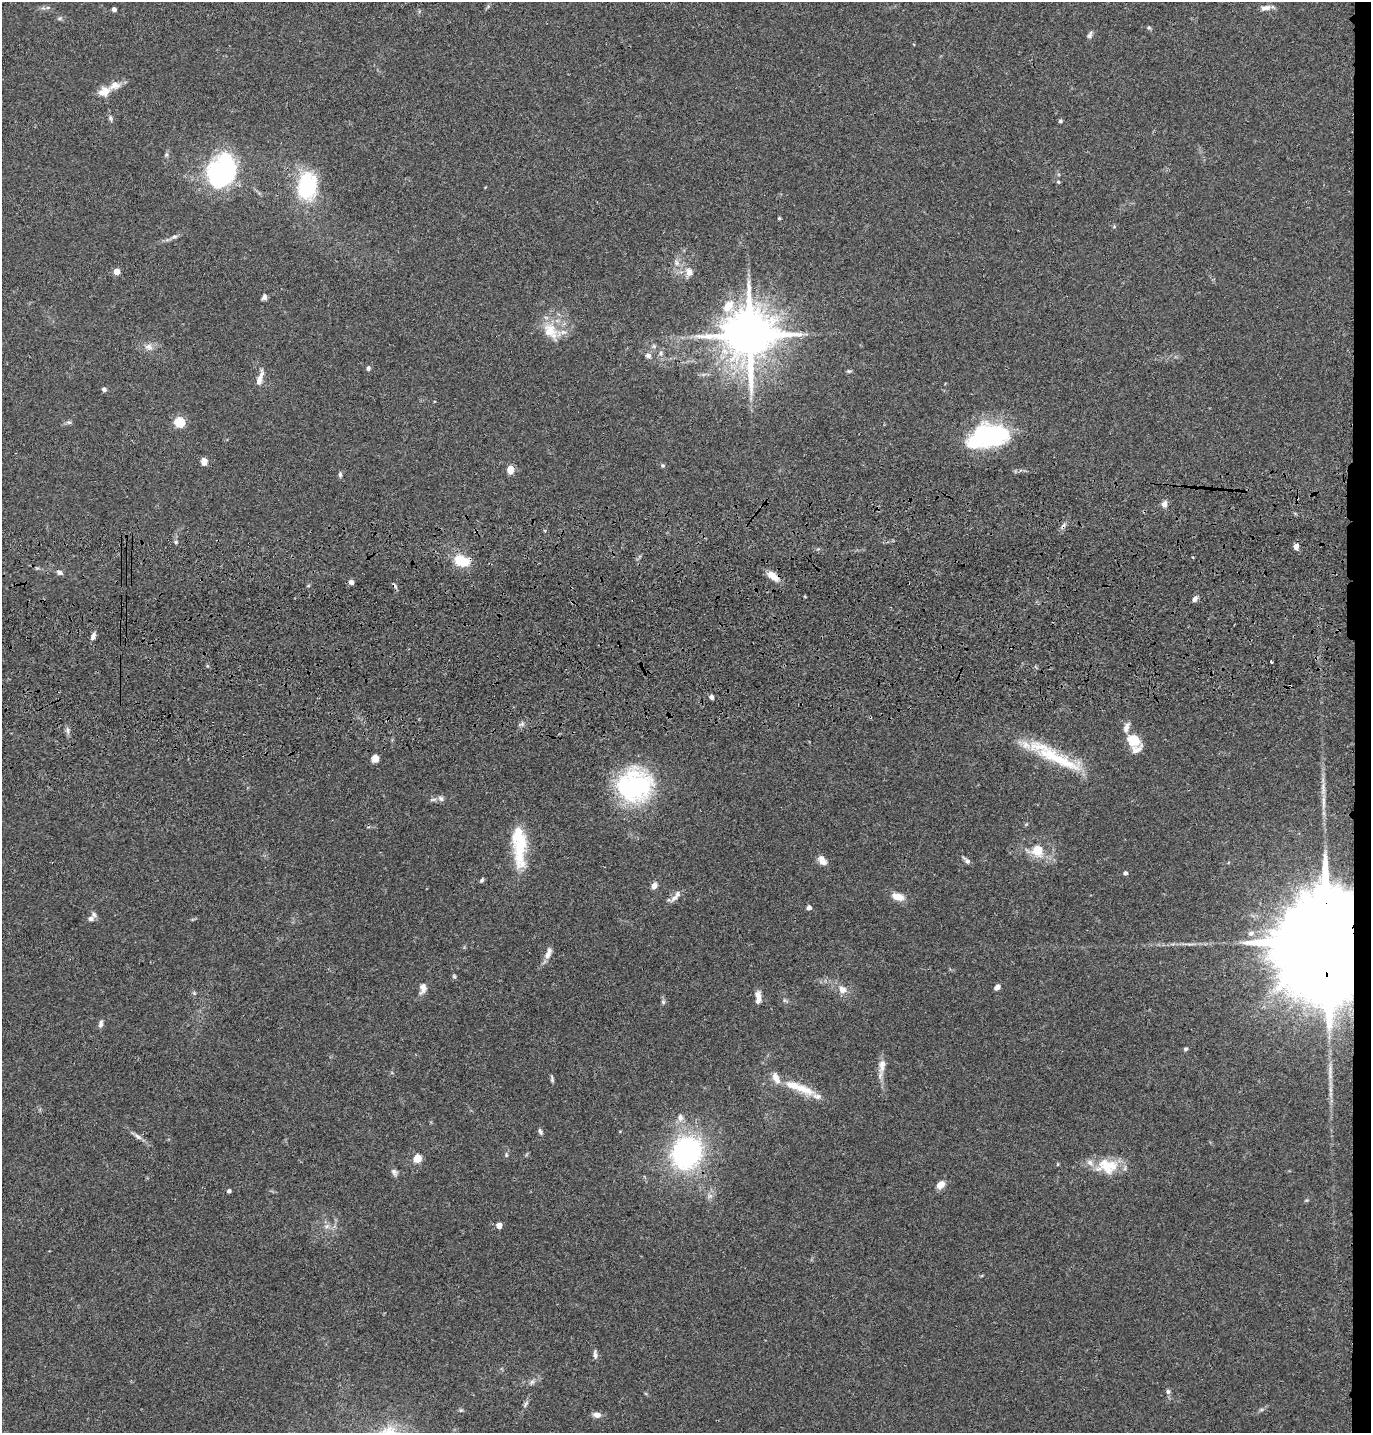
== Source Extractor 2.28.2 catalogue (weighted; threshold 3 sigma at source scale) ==
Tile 6 of 3 x 3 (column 3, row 2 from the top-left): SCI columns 2859-4227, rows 1549-2979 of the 4349 x 4527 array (HDU 1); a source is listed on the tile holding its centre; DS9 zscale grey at full resolution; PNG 1373 x 1435 px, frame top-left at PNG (2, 2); no overlay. Shown black and unused: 2% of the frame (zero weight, under 3 of 4 exposures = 6% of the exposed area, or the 3 px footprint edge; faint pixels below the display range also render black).
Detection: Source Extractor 2.28.2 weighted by HDU 2 'WHT'; one run over the whole footprint, this tile lists its part. Background 0.0829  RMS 0.0061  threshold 0.0276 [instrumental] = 3 sigma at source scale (4.5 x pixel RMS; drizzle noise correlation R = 1.50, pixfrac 1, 0.05/0.05 arcsec/px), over >= 5 px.
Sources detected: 110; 3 inside a brighter object's white glare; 2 cosmic-ray / hot-pixel residue — not listed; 8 inside a brighter listed object's ellipse — not listed separately; the other 97 listed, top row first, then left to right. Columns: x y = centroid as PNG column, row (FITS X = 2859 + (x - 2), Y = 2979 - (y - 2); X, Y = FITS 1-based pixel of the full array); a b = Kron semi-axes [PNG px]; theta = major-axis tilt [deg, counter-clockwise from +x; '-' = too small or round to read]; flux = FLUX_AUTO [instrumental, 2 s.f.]
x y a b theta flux
48 8 6 4 1 1
1265 8 14 6 11 3.4
114 9 4 4 - 2.1
60 18 6 4 44 0.91
1149 27 6 4 -1 0.84
1090 35 11 5 65 1.6
104 91 14 12 23 7
110 118 8 4 -77 1.3
1060 121 5 4 - 1.1
223 172 27 20 60 120
1058 182 5 4 - 0.77
307 186 28 18 81 50
779 218 4 4 - 0.63
1114 227 5 3 - 0.6
174 237 8 6 0 1.5
676 263 9 6 -51 2.3
116 271 4 4 - 9.2
689 272 10 8 -77 4.1
264 297 8 5 69 1.7
728 306 15 11 57 11
550 331 25 15 -54 14
750 335 14 13 - 3500
149 347 11 9 -14 3.4
661 353 7 5 -84 1.5
648 355 8 6 -15 2
368 368 6 5 - 1.4
848 371 7 5 -10 0.93
260 379 19 6 73 5.3
104 389 5 5 - 1.6
69 422 8 4 -8 1.2
179 422 5 5 - 49
990 436 33 28 -11 61
204 461 7 6 - 4.6
663 465 6 5 - 0.92
510 469 6 5 - 14
340 474 7 5 -76 1.1
1164 504 8 7 - 2.7
176 542 5 4 - 0.87
1296 546 6 5 - 3.1
462 561 17 11 -19 17
60 572 6 6 - 1.9
773 576 15 7 -37 6.6
351 582 5 5 - 2.5
1195 599 7 5 60 2.6
93 636 9 5 68 2.2
1271 662 3 3 - 1.7
711 697 5 4 - 2.3
522 724 7 5 -20 1.5
68 730 9 4 -81 1.7
1134 740 16 12 -39 13
375 758 8 7 - 4.1
1057 758 77 14 -25 37
634 786 34 29 14 99
441 798 9 6 -45 1.7
521 842 32 19 75 24
1037 850 13 11 -65 12
822 861 11 7 -54 4.9
967 861 10 5 -44 2
1125 873 4 4 - 1.9
482 880 6 4 54 1.1
654 885 7 6 - 3.3
898 896 16 9 -16 6.5
675 898 15 6 38 3.3
809 907 4 4 - 3.5
91 919 8 7 - 2.8
1251 933 7 6 - 1.8
1326 940 51 17 89 36000
548 953 17 7 68 4
454 976 5 5 - 0.88
997 987 6 5 - 3.1
423 988 12 7 81 4.1
842 990 11 9 -33 4.7
758 998 15 6 -89 4.1
663 1002 6 5 - 1.1
101 1024 10 6 75 1.8
1186 1049 6 4 23 0.92
882 1065 19 9 80 5.4
552 1079 10 3 -80 1.1
802 1089 38 12 -20 15
680 1117 10 8 -88 3.2
540 1131 10 4 -63 1.3
138 1137 13 5 -33 2.5
686 1153 30 26 61 120
506 1155 6 4 -83 0.92
417 1158 5 5 - 23
1107 1166 30 20 -1 18
394 1172 10 7 -58 2
940 1185 8 6 45 6.9
229 1191 4 4 - 1.6
499 1225 4 4 - 5.8
327 1226 7 5 45 1.6
595 1355 11 5 -83 1.9
532 1382 7 4 1 1.5
1168 1391 7 6 - 1.4
526 1404 9 5 63 1.5
461 1410 6 4 42 0.88
597 1415 10 6 -8 3.3
Overlapping masked pixels (flux is a lower limit): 3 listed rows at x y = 773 576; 1326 940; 686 1153